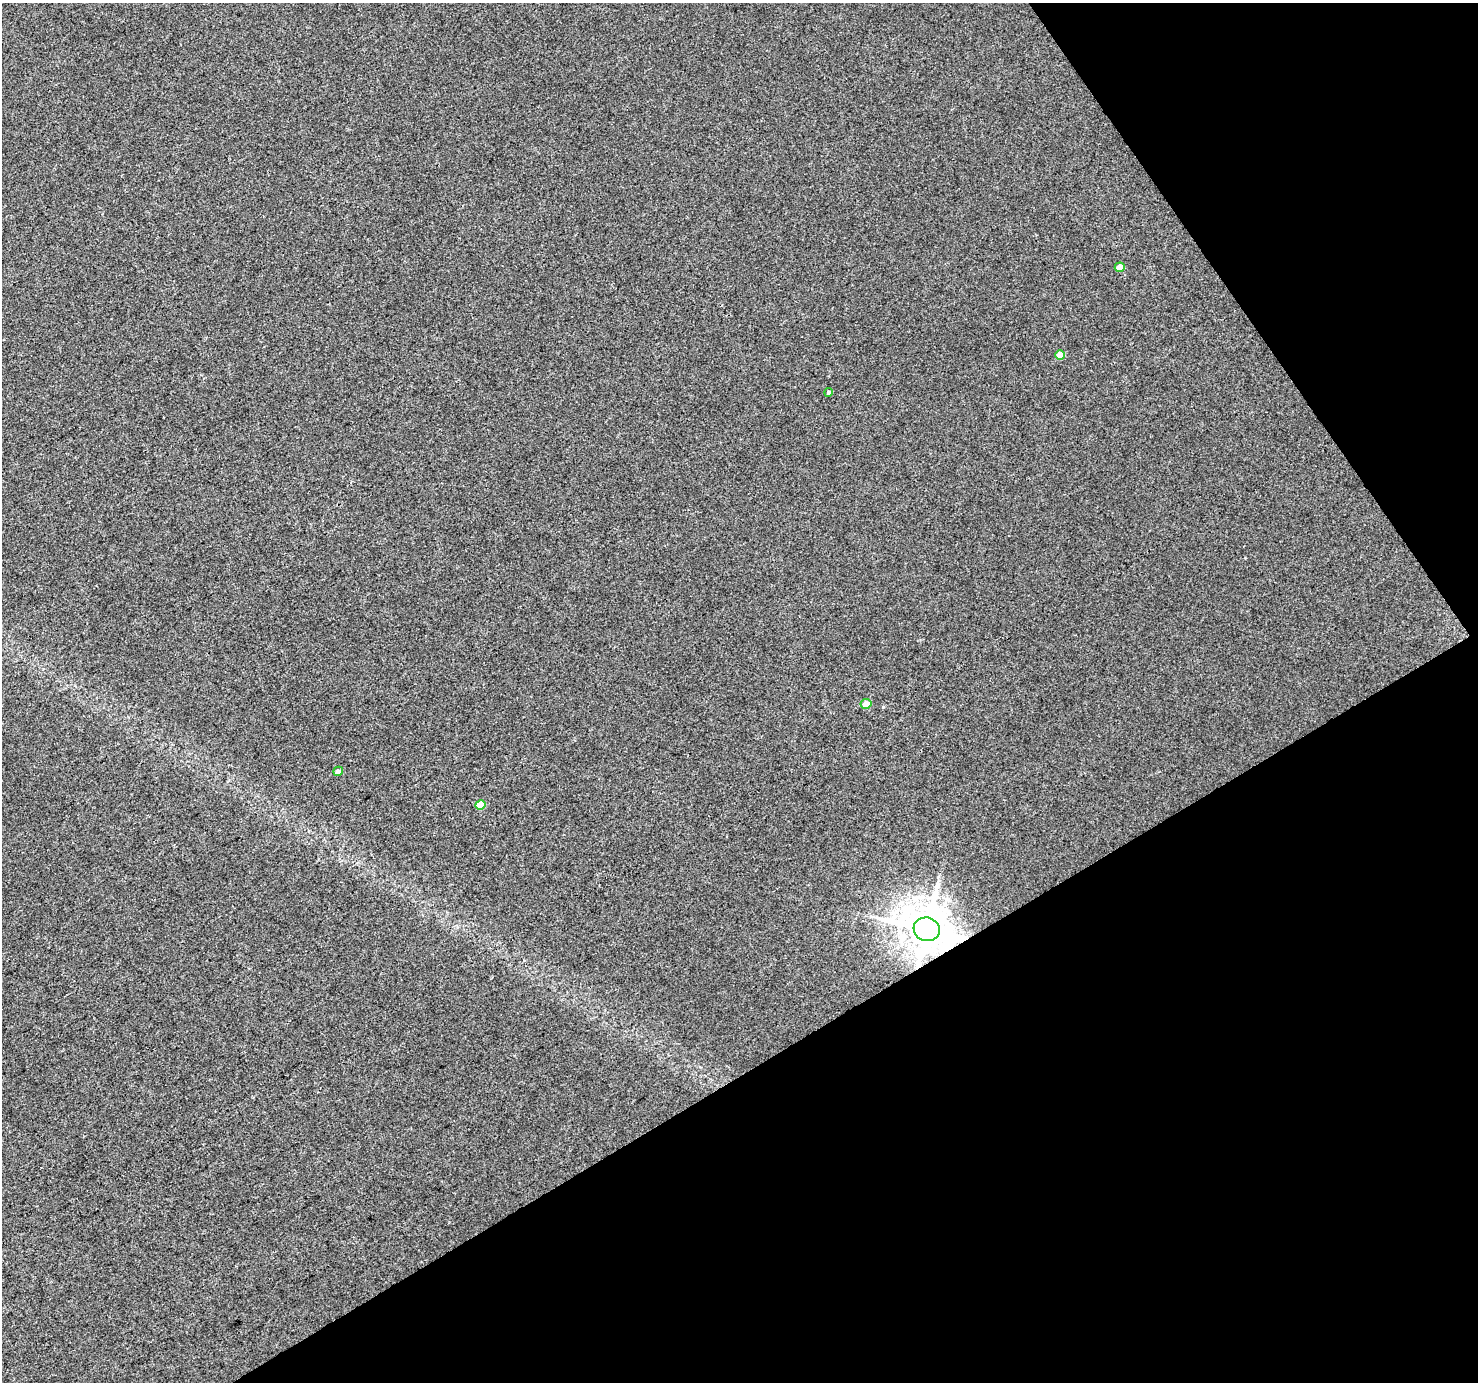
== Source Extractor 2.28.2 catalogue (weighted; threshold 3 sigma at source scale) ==
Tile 12 of 4 x 4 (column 4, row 3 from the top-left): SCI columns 4431-5906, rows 1564-2943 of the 5906 x 5822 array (HDU 1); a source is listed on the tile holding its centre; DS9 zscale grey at full resolution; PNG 1480 x 1384 px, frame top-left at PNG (2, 3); each listed source drawn as its Kron ellipse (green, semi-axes under 4 px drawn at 4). Shown black and unused: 30% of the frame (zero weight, under 3 of 4 exposures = <1% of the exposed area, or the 3 px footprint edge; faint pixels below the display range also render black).
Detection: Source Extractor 2.28.2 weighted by HDU 2 'WHT'; one run over the whole footprint, this tile lists its part. Background 0.0157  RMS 0.0043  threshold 0.0192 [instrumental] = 3 sigma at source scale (4.5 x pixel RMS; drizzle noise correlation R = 1.50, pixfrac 1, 0.0396/0.0396 arcsec/px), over >= 5 px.
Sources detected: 7; all 7 listed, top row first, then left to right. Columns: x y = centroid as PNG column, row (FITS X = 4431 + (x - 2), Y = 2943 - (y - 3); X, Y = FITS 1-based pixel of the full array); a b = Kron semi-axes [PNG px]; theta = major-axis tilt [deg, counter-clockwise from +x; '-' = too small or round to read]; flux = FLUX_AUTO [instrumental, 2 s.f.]
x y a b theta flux
1120 267 5 4 - 4.9
1060 355 5 4 - 5.9
829 392 4 4 - 0.79
866 704 5 5 - 4.1
338 771 5 4 - 2.1
480 805 5 5 - 11
927 929 13 12 - 1600
Overlapping masked pixels (flux is a lower limit): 1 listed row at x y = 927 929